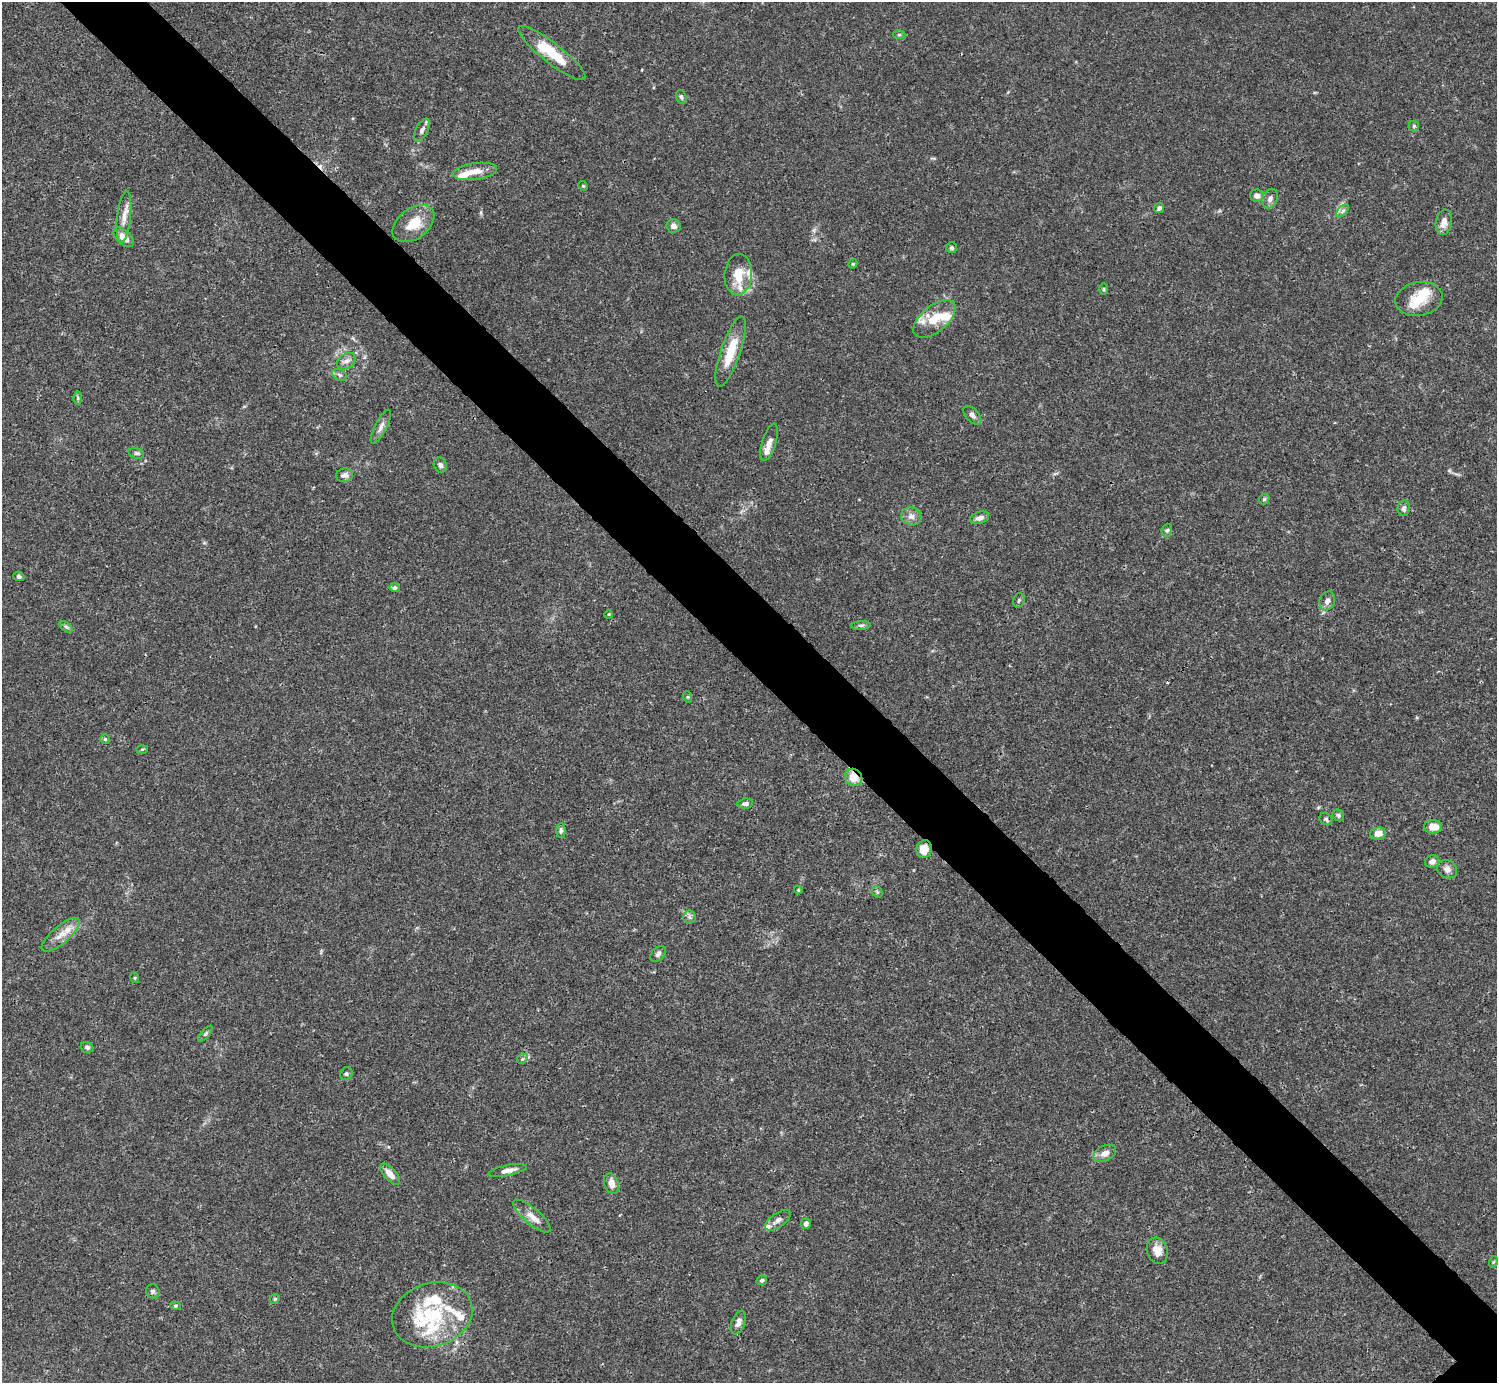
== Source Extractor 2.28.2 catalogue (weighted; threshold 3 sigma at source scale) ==
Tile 11 of 4 x 4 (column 3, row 3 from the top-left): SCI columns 2990-4484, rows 1539-2919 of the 5982 x 5981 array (HDU 1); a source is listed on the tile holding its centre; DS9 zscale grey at full resolution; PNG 1499 x 1385 px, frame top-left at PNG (2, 2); each listed source drawn as its Kron ellipse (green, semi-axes under 4 px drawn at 4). Shown black and unused: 6% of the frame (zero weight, under 3 of 4 exposures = <1% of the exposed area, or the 3 px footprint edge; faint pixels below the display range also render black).
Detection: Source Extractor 2.28.2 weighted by HDU 2 'WHT'; one run over the whole footprint, this tile lists its part. Background 0.0165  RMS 0.0022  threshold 0.00978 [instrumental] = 3 sigma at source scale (4.5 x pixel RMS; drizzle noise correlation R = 1.50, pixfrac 1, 0.05/0.05 arcsec/px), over >= 5 px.
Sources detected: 99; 1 inside a brighter object's white glare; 1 cosmic-ray / hot-pixel residue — neither listed nor drawn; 15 inside a brighter listed object's ellipse — not listed separately; the other 82 listed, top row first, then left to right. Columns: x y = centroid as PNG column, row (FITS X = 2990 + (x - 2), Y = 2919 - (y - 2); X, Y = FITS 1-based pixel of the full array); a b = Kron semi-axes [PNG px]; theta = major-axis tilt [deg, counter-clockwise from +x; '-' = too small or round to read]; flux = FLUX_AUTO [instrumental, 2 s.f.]
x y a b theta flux
899 35 6 4 1 0.31
552 53 42 10 -38 7.8
681 97 7 5 -70 0.45
1414 126 5 5 - 0.3
422 130 12 6 62 0.85
475 171 22 8 8 2.6
583 186 5 4 - 0.24
1257 196 6 6 - 1.1
1270 199 10 7 70 1
1159 208 5 5 - 0.58
1343 211 8 4 45 0.54
124 217 26 7 83 2.1
1444 222 13 8 81 1.8
414 223 23 15 37 4.8
674 226 7 6 - 1
124 237 12 7 -42 2.2
951 248 5 5 - 0.45
853 264 5 4 - 0.26
738 275 21 13 86 4.2
1103 289 6 4 90 0.28
1419 299 24 17 10 4.7
935 319 25 13 39 4.7
731 352 37 10 71 5.9
346 361 10 7 29 1
339 375 8 5 -28 0.53
78 398 6 4 -90 0.34
972 415 11 6 -47 0.81
381 427 19 6 63 1.2
769 442 19 7 73 1.5
136 453 8 5 -17 0.46
440 465 8 6 -64 0.64
344 475 8 6 11 0.98
1264 499 6 4 45 0.3
1404 508 8 6 79 0.6
911 516 10 9 - 1.2
980 518 10 6 17 0.98
1167 530 7 5 70 0.42
19 576 5 4 - 0.48
394 588 5 4 - 0.47
1019 600 7 5 72 0.43
1327 601 10 7 69 0.97
609 614 4 3 - 0.19
861 625 10 4 4 0.46
66 627 7 4 -37 0.44
688 697 6 4 -71 0.24
105 739 4 4 - 0.32
142 749 6 4 3 0.23
854 777 9 8 - 2.9
745 804 8 5 6 0.61
1338 815 6 5 - 0.41
1326 819 7 5 -38 0.43
1433 827 9 6 -1 2.4
561 831 7 4 88 0.52
1378 833 8 6 9 1.6
924 849 9 7 68 2.8
1432 861 7 6 - 1
1447 869 10 8 -29 1.1
798 890 4 4 - 0.22
877 892 6 5 - 0.34
689 917 6 6 - 0.55
61 935 24 8 41 2.8
658 954 9 6 46 0.63
135 978 5 3 - 0.21
205 1034 9 4 50 0.37
87 1047 6 5 - 0.55
522 1059 6 4 44 0.37
346 1074 6 6 - 0.46
1105 1153 12 7 28 1.5
508 1170 19 5 12 1.4
390 1174 13 6 -47 1.8
611 1184 10 7 -72 1.7
532 1216 23 8 -41 2.1
778 1220 15 7 34 1.2
806 1224 5 5 - 0.83
1157 1251 13 10 -72 2.3
1493 1262 6 3 71 0.23
762 1280 5 4 - 0.49
153 1291 7 6 - 0.48
275 1299 5 4 - 0.28
175 1306 5 4 - 0.31
432 1315 41 31 17 15
738 1322 12 6 67 1.2
Overlapping masked pixels (flux is a lower limit): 2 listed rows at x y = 854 777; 924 849